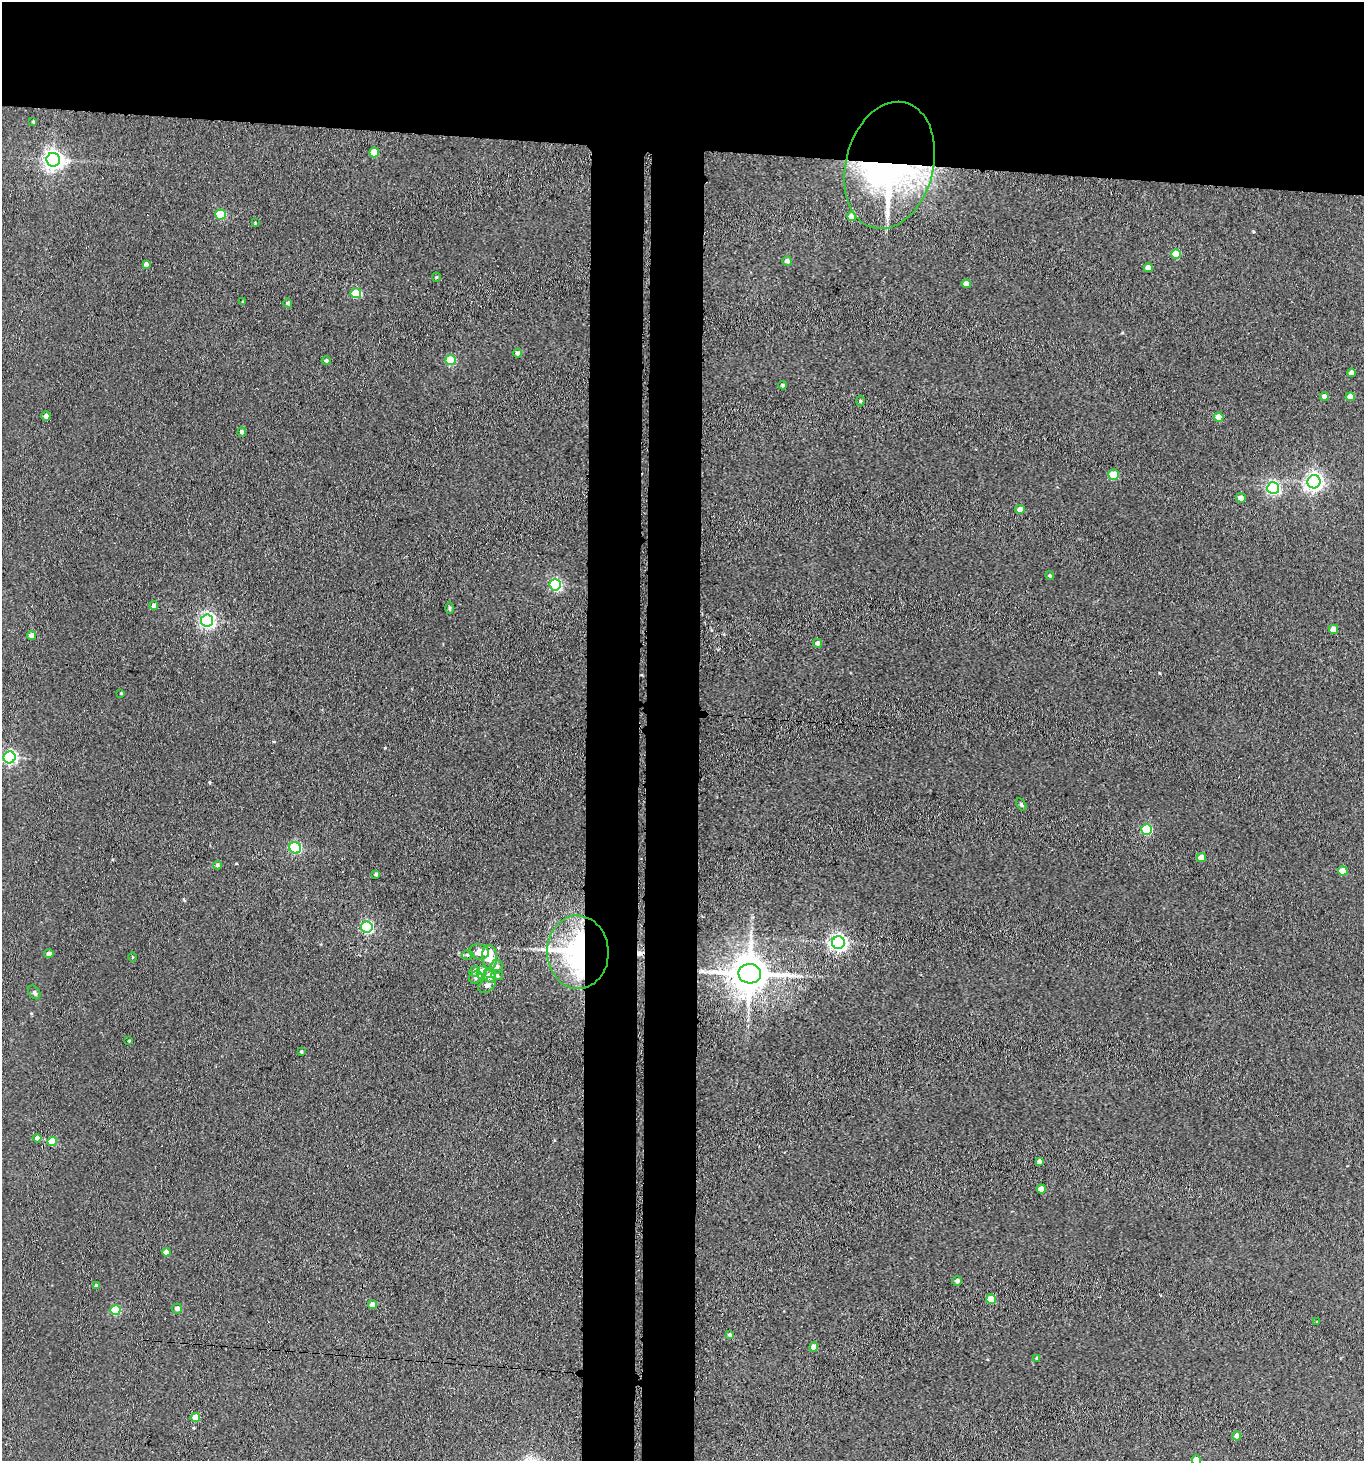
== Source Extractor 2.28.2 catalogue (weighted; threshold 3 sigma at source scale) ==
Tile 2 of 3 x 3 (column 2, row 1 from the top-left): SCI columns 1583-2944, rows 2924-4382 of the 4469 x 4387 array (HDU 1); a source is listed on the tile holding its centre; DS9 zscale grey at full resolution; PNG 1366 x 1463 px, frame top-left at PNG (2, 2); each listed source drawn as its Kron ellipse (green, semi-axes under 4 px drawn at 4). Shown black and unused: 17% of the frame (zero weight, under 3 of 4 exposures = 5% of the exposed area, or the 3 px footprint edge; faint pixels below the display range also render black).
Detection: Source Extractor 2.28.2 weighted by HDU 2 'WHT'; one run over the whole footprint, this tile lists its part. Background 0.0704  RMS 0.0069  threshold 0.0312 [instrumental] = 3 sigma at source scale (4.5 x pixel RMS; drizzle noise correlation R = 1.50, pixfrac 1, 0.05/0.05 arcsec/px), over >= 5 px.
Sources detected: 89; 1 inside a brighter object's white glare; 1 cosmic-ray / hot-pixel residue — neither listed nor drawn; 1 inside a brighter listed object's ellipse — not listed separately; the other 86 listed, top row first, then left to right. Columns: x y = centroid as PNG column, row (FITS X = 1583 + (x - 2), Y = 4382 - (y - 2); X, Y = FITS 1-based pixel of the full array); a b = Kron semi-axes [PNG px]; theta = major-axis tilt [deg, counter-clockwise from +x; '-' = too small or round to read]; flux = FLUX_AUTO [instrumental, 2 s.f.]
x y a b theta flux
33 122 3 3 - 0.73
374 153 5 5 - 12
53 160 7 6 - 370
889 165 65 44 76 260
220 215 5 5 - 36
852 216 4 4 - 8.5
255 223 4 3 - 0.63
1176 254 5 5 - 18
787 261 5 4 - 1.9
146 264 4 4 - 2.1
1148 268 4 4 - 5
436 277 4 4 - 0.77
966 284 4 4 - 4.5
356 293 5 5 - 32
243 301 4 2 - 0.52
288 303 5 4 - 1.9
518 353 4 4 - 2.1
451 360 5 5 - 26
326 361 4 4 - 1.6
1351 373 4 4 - 3
783 385 4 4 - 1.4
1324 396 4 4 - 3
1350 397 4 4 - 8.6
861 401 5 3 - 0.7
46 416 5 4 - 2.7
1218 417 5 4 - 11
242 432 4 4 - 1.7
1113 475 5 5 - 15
1314 482 6 6 - 310
1273 488 6 6 - 120
1241 498 5 4 - 4
1020 509 4 4 - 6.9
1050 576 4 4 - 1.1
555 585 6 5 - 84
154 606 4 4 - 3.8
449 608 6 4 90 0.94
207 620 6 6 - 200
1333 629 4 4 - 6.6
32 636 4 4 - 7.5
818 643 4 4 - 2.6
121 693 3 3 - 0.6
9 757 6 6 - 140
1021 804 6 4 -59 0.91
1147 829 5 5 - 53
295 848 6 5 - 65
1201 858 4 4 - 8.9
217 865 4 4 - 1.4
1343 871 5 4 - 12
376 874 3 3 - 1.5
367 927 5 5 - 100
838 943 6 6 - 270
479 952 10 7 -13 6
578 952 37 31 -88 150
49 954 4 4 - 2.4
467 955 6 4 -3 1.2
132 957 4 3 - 0.62
490 957 12 7 -86 17
496 967 7 6 - 2.8
475 971 5 5 - 3
482 972 6 5 - 15
750 974 11 9 -1 2100
497 975 6 5 - 1.2
489 976 6 6 - 5.6
476 977 7 6 - 1.8
487 985 10 6 37 2.7
34 992 7 5 -53 1.7
129 1041 2 2 - 0.57
301 1052 3 2 - 0.74
37 1138 4 4 - 3.4
52 1141 4 4 - 18
1039 1161 4 4 - 2.5
1041 1189 4 4 - 6.7
166 1252 4 4 - 5.9
957 1281 5 4 - 2.2
96 1286 4 4 - 1.7
991 1299 5 4 - 13
373 1305 4 4 - 7.4
177 1309 5 5 - 3.1
115 1310 5 5 - 33
1317 1322 4 3 - 0.51
730 1335 4 4 - 1.4
814 1347 4 4 - 8.5
1037 1358 4 3 - 0.64
195 1417 4 4 - 11
1237 1436 4 4 - 6.6
1196 1460 4 4 - 10
Overlapping masked pixels (flux is a lower limit): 3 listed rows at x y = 889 165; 1147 829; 578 952
Isophote crosses this tile's border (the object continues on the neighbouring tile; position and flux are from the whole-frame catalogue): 1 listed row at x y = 1196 1460